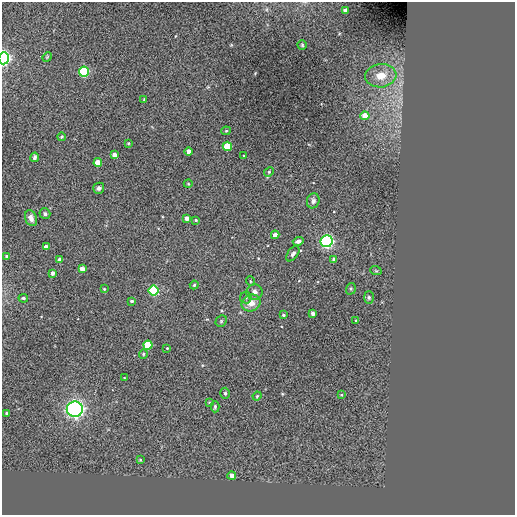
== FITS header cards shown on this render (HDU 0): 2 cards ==
NAXIS1  =                  513 / NUMBER OF ELEMENTS ALONG THIS AXIS
NAXIS2  =                  513 / NUMBER OF ELEMENTS ALONG THIS AXIS

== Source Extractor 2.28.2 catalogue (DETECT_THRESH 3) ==
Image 513 x 513 px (HDU 0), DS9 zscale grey, 1 PNG px = 1 image px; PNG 517 x 517 px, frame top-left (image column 1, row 513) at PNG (2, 2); each listed source drawn as its Kron ellipse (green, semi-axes under 4 px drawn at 4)
Background -0.401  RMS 44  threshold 132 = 3 sigma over >= 5 px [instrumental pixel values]
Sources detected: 64; all 64 listed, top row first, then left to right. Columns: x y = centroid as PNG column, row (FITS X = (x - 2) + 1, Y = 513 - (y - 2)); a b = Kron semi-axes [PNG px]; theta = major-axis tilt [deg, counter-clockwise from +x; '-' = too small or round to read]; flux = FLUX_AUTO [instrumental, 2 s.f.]
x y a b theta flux
346 11 4 4 - 2.1e+04
302 45 5 4 - 3.8e+03
47 57 5 4 - 3.0e+03
4 58 6 5 - 8.1e+05
84 72 5 5 - 3.4e+05
381 76 15 11 6 4.4e+04
144 100 3 2 - 2.6e+03
365 116 4 4 - 3.5e+04
226 131 4 4 - 3.0e+03
61 137 4 3 - 2.4e+03
128 143 3 2 - 2.7e+03
227 146 4 4 - 1.1e+05
188 151 4 4 - 2.1e+04
114 155 4 4 - 2.7e+04
244 156 3 3 - 2.5e+03
35 157 5 4 - 6.9e+03
98 162 4 4 - 4.3e+04
269 172 5 4 - 3.5e+03
188 184 4 3 - 2.2e+03
99 188 5 5 - 7.5e+03
313 201 7 6 - 9.9e+03
45 214 5 5 - 6.5e+03
31 218 8 5 -70 1.3e+04
186 218 4 4 - 1.6e+04
196 220 3 2 - 3.4e+03
275 235 4 3 - 1.7e+04
298 241 5 3 - 8.8e+03
327 241 6 6 - 7.1e+05
46 247 4 4 - 1.8e+04
293 254 9 5 52 8.4e+03
7 256 3 3 - 6.9e+03
60 260 4 3 - 1.2e+04
334 260 4 4 - 1.2e+04
82 269 4 4 - 2.2e+04
376 271 6 3 -19 2.6e+03
53 273 4 4 - 1.3e+04
250 281 5 3 - 2.6e+03
194 285 4 4 - 3.4e+03
104 289 3 2 - 2.6e+03
351 289 6 4 71 4.2e+03
154 290 5 5 - 3.4e+05
254 292 8 7 - 1.3e+04
369 297 6 5 - 4.6e+03
23 298 5 3 - 3.7e+03
246 298 6 5 - 5.9e+03
132 301 4 4 - 6.5e+03
251 303 10 8 23 2.5e+04
313 313 3 3 - 1.4e+04
283 315 3 3 - 5.3e+03
221 321 6 5 - 4.5e+03
356 321 3 3 - 3.6e+03
148 345 4 4 - 1.7e+05
167 348 3 2 - 2.3e+03
143 354 5 4 - 3.5e+03
124 378 2 2 - 2.2e+03
225 393 5 4 - 4.8e+03
341 395 3 3 - 2.7e+03
257 396 5 3 - 2.8e+03
209 402 3 3 - 2.3e+03
215 407 6 4 89 4.8e+03
75 409 8 7 - 1.3e+06
6 413 3 3 - 2.5e+03
140 460 3 3 - 2.8e+03
232 475 4 4 - 1.5e+04
At the frame edge (FLAGS 8, measured only in part): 1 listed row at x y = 4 58